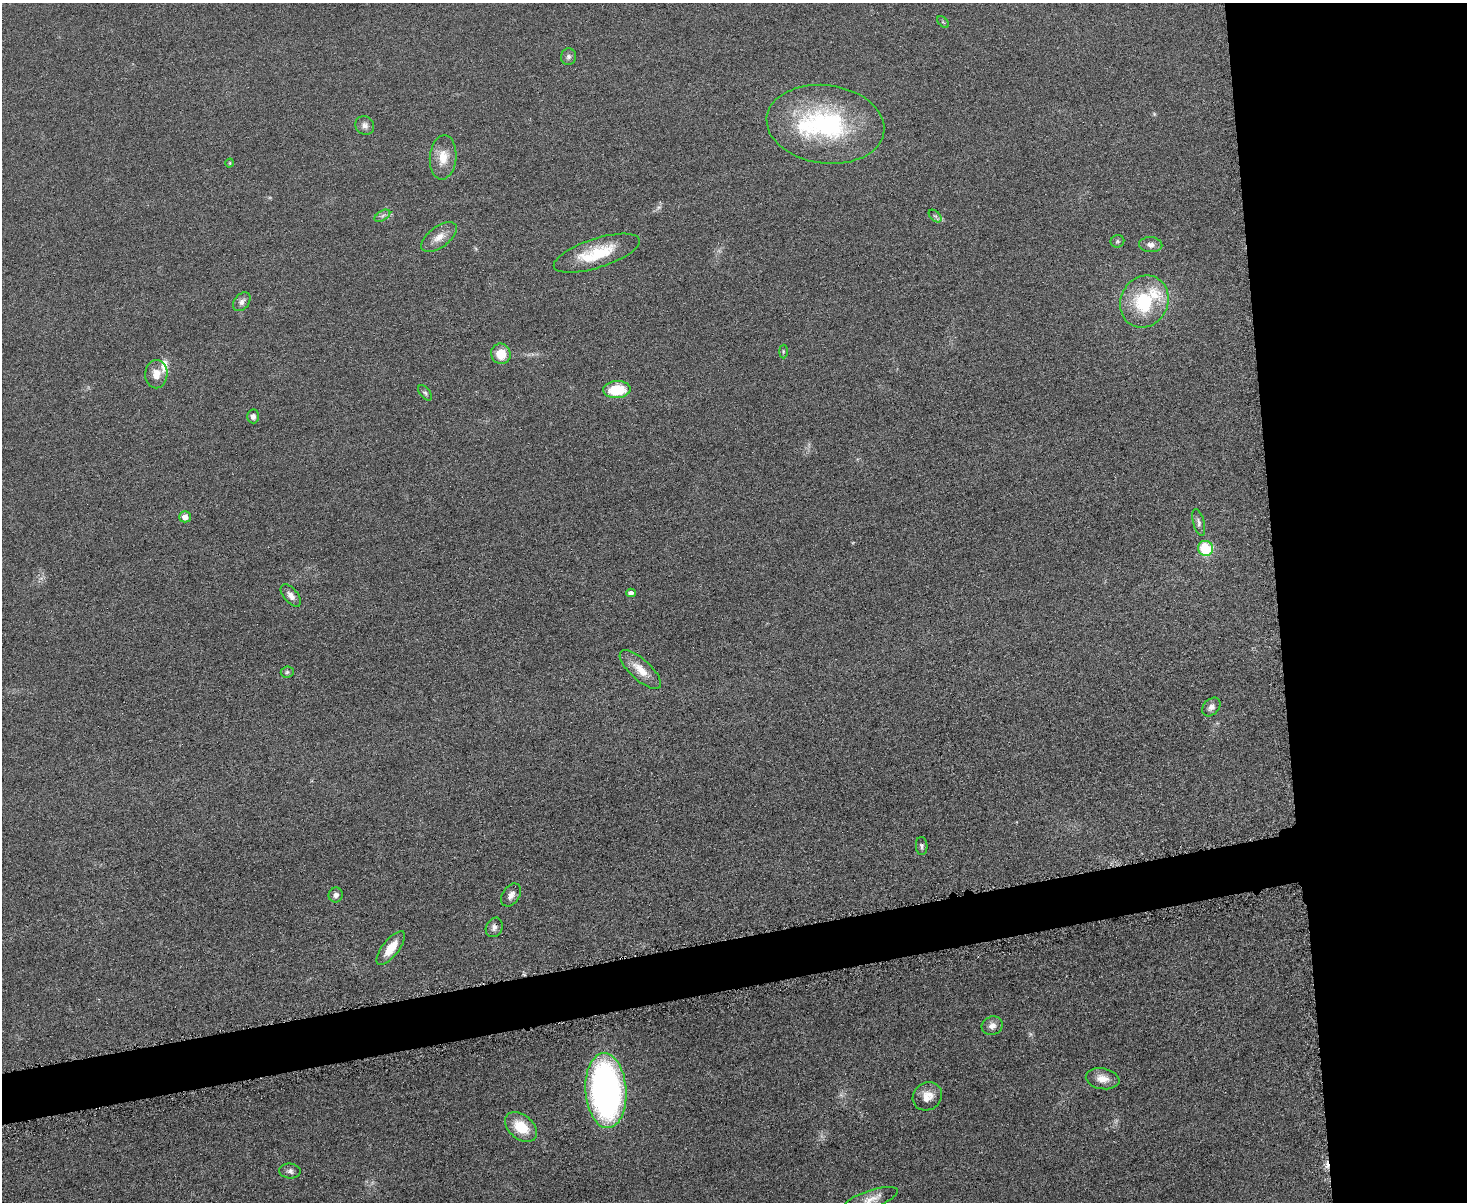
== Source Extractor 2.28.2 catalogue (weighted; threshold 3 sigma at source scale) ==
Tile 6 of 3 x 4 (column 3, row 2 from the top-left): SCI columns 3078-4542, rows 2417-3616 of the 4798 x 4820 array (HDU 1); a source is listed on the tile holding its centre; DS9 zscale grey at full resolution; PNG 1469 x 1204 px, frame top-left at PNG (2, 3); each listed source drawn as its Kron ellipse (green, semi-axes under 4 px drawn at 4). Shown black and unused: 17% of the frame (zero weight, under 3 of 6 exposures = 2% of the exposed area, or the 3 px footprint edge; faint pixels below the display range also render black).
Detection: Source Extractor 2.28.2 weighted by HDU 2 'WHT'; one run over the whole footprint, this tile lists its part. Background 0.0583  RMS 0.0089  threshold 0.0364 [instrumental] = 3 sigma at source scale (4.09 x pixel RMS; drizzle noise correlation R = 1.36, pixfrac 0.8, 0.05/0.05 arcsec/px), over >= 5 px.
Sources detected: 45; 1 too faint to see at this stretch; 1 cosmic-ray / hot-pixel residue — neither listed nor drawn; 3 inside a brighter listed object's ellipse — not listed separately; the other 40 listed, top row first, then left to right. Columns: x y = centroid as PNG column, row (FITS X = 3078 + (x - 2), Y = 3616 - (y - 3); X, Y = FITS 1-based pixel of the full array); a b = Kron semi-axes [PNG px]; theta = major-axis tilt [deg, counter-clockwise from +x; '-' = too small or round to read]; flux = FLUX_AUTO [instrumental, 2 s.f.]
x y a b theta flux
943 22 7 4 -45 1.1
568 57 8 7 - 2.7
825 124 59 39 -7 120
365 125 10 8 -44 4
443 157 22 13 85 14
230 163 4 4 - 0.96
382 216 8 5 31 2.3
935 216 8 4 -43 1.7
439 237 20 10 36 9.6
1117 241 7 6 - 1.6
1151 245 11 7 -3 4.4
597 253 45 14 18 36
1144 301 27 23 62 53
242 302 10 7 50 3.8
783 351 7 3 -90 1
501 354 10 9 - 16
156 374 14 11 89 9.3
617 390 14 8 4 30
425 393 9 5 -49 1.8
253 416 7 6 - 3
185 517 6 5 - 6.3
1199 522 14 5 -75 2.9
1205 548 7 7 - 37
631 593 4 4 - 4.3
291 595 13 7 -50 5.2
640 670 26 10 -43 13
287 672 6 5 - 1.7
1211 707 10 7 47 4
922 846 9 5 -86 2.2
336 895 7 7 - 3.8
511 895 13 8 56 4.9
494 927 10 8 63 3.6
391 948 20 8 52 16
992 1026 10 9 - 5.3
1103 1079 17 10 -10 8.8
606 1091 37 20 -86 300
927 1096 15 13 37 11
521 1127 18 12 -39 22
290 1171 10 7 -7 3.2
871 1199 28 9 18 9.2
Isophote crosses this tile's border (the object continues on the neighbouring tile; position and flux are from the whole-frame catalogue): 1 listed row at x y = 871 1199